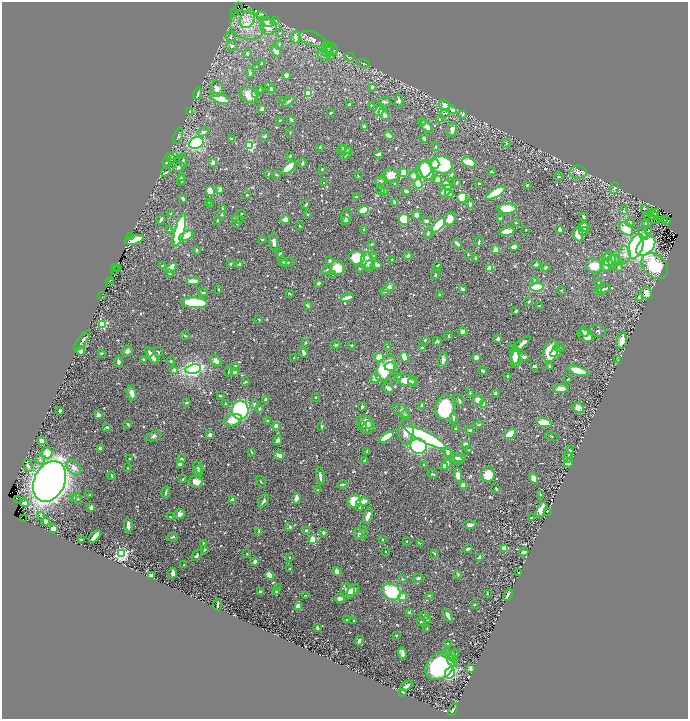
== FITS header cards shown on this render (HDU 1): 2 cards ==
NAXIS1  =                 1372
NAXIS2  =                 1434

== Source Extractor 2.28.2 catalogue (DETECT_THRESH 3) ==
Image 1372 x 1434 px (HDU 1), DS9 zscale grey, zoomed out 1/2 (1 PNG px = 2 x 2 image px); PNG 690 x 721 px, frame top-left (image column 1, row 1434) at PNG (2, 2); each listed source drawn as its Kron ellipse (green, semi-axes under 4 px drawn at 4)
Background 0.415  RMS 0.012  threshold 0.0347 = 3 sigma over >= 5 px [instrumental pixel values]
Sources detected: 884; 55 cannot appear on this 1/2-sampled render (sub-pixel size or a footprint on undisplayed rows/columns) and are neither listed nor drawn; of the other 829, the 500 brightest by FLUX_AUTO listed and drawn (329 fainter detections omitted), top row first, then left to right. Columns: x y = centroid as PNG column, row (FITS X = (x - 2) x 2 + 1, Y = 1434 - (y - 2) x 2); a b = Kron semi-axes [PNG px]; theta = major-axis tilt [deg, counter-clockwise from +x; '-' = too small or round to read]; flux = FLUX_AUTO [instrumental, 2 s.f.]
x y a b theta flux
239 7 3 1 - 1.9
235 13 2 1 - 2.9
262 16 5 3 - 3.8
247 19 10 7 62 18
275 20 4 3 - 2.8
266 22 6 4 -30 10
247 26 18 13 -25 55
268 26 8 8 - 20
280 33 4 3 - 2.2
231 37 5 4 - 4.4
296 37 6 4 81 13
312 39 13 7 -20 15
279 45 5 3 - 5.1
232 46 6 4 19 5.1
329 48 6 3 -74 3.7
332 49 6 5 - 5.3
276 51 6 4 -69 14
327 52 5 5 - 7
247 53 4 3 - 4.1
323 55 7 4 -48 4.5
331 55 4 3 - 2
350 57 5 2 - 1.9
262 64 2 2 - 12
364 64 6 2 -15 1.9
256 67 3 2 - 2.1
250 73 5 3 - 6
286 75 2 2 - 19
270 87 6 3 -51 12
373 87 2 2 - 8.6
217 89 8 6 -88 9.8
260 89 2 2 - 2.2
272 90 3 3 - 13
309 93 3 3 - 140
198 94 6 3 77 6.2
255 94 3 3 - 4.6
249 95 9 7 -32 31
220 98 10 4 -18 40
283 101 3 3 - 2.3
288 101 7 4 35 4.7
399 101 7 4 -80 7.9
384 102 6 4 -3 4.3
349 104 3 2 - 9
371 105 2 2 - 2
444 105 6 5 - 18
262 109 3 3 - 11
452 110 4 3 - 12
379 111 5 4 - 34
189 112 3 2 - 4.1
331 113 3 2 - 3.1
445 113 5 3 - 2.7
384 114 7 3 -51 9.2
462 115 4 3 - 3.6
439 119 3 3 - 3.5
291 120 4 2 - 7.1
280 121 4 2 - 2
422 122 3 2 - 2.3
364 127 3 2 - 5.5
427 127 7 4 -52 10
452 130 8 4 83 11
203 132 6 4 21 6.8
290 133 4 2 - 1.9
389 135 5 3 - 14
178 136 8 3 71 3.5
265 136 5 3 - 3.5
231 139 4 3 - 3.5
424 139 4 2 - 6.7
196 143 7 5 21 570
506 143 5 3 - 2.4
250 146 3 3 - 250
320 147 3 2 - 2.1
436 147 3 2 - 2.5
343 149 4 2 - 2.3
344 150 7 3 -3 5.7
346 154 7 3 49 3.3
379 154 4 2 - 6.6
174 156 4 2 - 8.1
290 156 4 2 - 3.1
170 158 6 4 -52 7.1
183 161 7 3 -83 3.8
167 162 4 2 - 3.9
213 162 3 3 - 12
469 162 7 4 -22 41
302 163 4 2 - 4.6
435 164 5 3 - 18
441 165 11 8 -14 240
179 167 6 4 33 8.4
289 168 8 4 39 80
322 169 2 2 - 3.3
424 169 9 7 61 80
426 171 10 6 -65 53
166 172 5 2 - 2.9
492 172 2 2 - 3.1
578 172 8 6 0 13
404 173 3 3 - 47
268 174 3 2 - 2.8
452 174 3 2 - 5.3
277 175 4 2 - 3
391 175 8 7 - 23
358 176 3 3 - 3
413 176 5 3 - 12
181 177 3 3 - 4.2
559 177 4 3 - 2.8
437 179 4 3 - 18
181 180 5 3 - 2.9
381 181 6 4 11 3.1
324 182 2 2 - 1.9
457 183 4 2 - 3.1
479 183 2 2 - 2.2
395 184 3 2 - 3.4
418 184 4 3 - 55
447 185 5 4 - 27
527 185 4 3 - 2.9
614 188 6 4 70 3.9
220 190 4 3 - 10
380 190 4 4 - 2.9
210 191 5 4 - 46
406 191 3 2 - 6.6
446 191 7 4 44 42
384 192 3 3 - 31
496 193 11 4 31 100
449 194 4 3 - 14
247 195 2 2 - 3.6
356 197 3 2 - 3.3
462 197 5 5 - 59
183 199 4 3 - 6.3
209 202 3 3 - 2.2
395 202 4 3 - 4.5
210 204 4 3 - 3.1
306 204 4 2 - 4.6
470 204 5 3 - 5.6
507 208 10 5 0 55
645 208 4 2 - 2.6
223 209 3 3 - 4.6
364 210 5 3 - 120
624 211 4 3 - 3
241 213 2 2 - 2.4
654 213 4 2 - 1.9
171 214 3 3 - 2.2
308 214 3 2 - 2.9
221 215 4 2 - 2.3
417 215 5 4 - 13
347 216 8 5 78 7.1
653 216 5 3 - 4.8
583 217 3 2 - 6.6
500 218 3 2 - 3.2
237 219 6 3 -32 3.4
285 219 5 3 - 15
404 219 5 5 - 48
450 219 7 5 71 21
652 219 8 4 -24 5
665 219 2 1 - 2.4
161 220 5 2 - 6.4
217 220 2 2 - 2.9
346 221 2 2 - 46
426 221 3 3 - 8.6
667 221 3 2 - 2.1
630 222 4 3 - 2.9
516 223 4 3 - 2.4
237 224 3 2 - 2.2
646 224 3 2 - 5.1
439 225 9 4 47 220
299 226 2 2 - 3.1
584 227 5 3 - 20
560 229 3 3 - 8.7
626 229 8 5 -42 37
169 230 3 3 - 2
180 230 17 4 75 530
363 230 3 3 - 3.6
526 230 2 2 - 1.9
507 231 7 3 7 46
584 231 5 3 - 2.7
649 231 3 3 - 2.5
428 234 5 4 - 3.3
578 234 7 4 -80 38
643 234 6 3 -61 5.1
186 235 8 4 26 30
130 237 2 2 - 8.8
262 239 3 2 - 4.2
134 240 10 3 16 67
274 242 9 4 -83 9.2
479 242 5 2 - 4
457 243 5 2 - 7.4
372 244 4 3 - 2.2
636 246 13 7 71 420
646 246 12 7 50 470
514 247 5 3 - 9.2
496 249 3 2 - 87
196 250 4 3 - 3.7
280 254 4 2 - 3.3
468 254 2 2 - 2.5
625 255 8 6 89 12
374 256 4 3 - 2.9
408 256 4 3 - 5.1
607 256 4 3 - 4.6
357 258 8 6 -5 100
476 258 4 3 - 3
609 259 7 6 - 16
330 260 2 2 - 7.7
367 260 8 6 -88 28
392 260 3 2 - 2.1
614 260 6 5 - 8.7
283 261 5 4 - 3.6
288 262 7 2 12 2.3
230 264 2 2 - 4.7
240 264 2 2 - 21
162 265 3 2 - 2.9
377 265 4 3 - 9.6
438 265 3 2 - 3.6
536 265 4 3 - 3.7
607 265 7 4 66 31
369 266 5 5 - 4.3
594 266 8 7 - 42
655 266 15 11 -42 140
116 267 2 1 - 4.4
171 267 6 3 50 26
546 267 3 3 - 3.7
619 267 4 3 - 2.5
337 268 7 7 - 40
360 268 3 2 - 2
490 268 2 2 - 65
118 269 2 1 - 3.9
327 269 5 3 - 3.1
114 270 3 1 - 2.6
169 273 3 3 - 4.1
333 275 3 2 - 2
435 275 5 4 - 3.3
110 280 2 1 - 5.6
534 280 3 3 - 1.9
193 281 7 3 -2 20
110 282 4 1 - 7.3
318 283 3 2 - 6.1
598 283 3 3 - 2
389 287 6 4 34 14
537 287 6 3 9 88
219 289 2 2 - 2.1
462 289 3 2 - 8.7
604 289 7 3 15 5
561 290 3 1 - 2
384 291 3 2 - 7.4
203 292 5 2 - 3.2
598 292 3 2 - 11
646 293 6 5 - 16
289 294 4 2 - 2.9
103 295 4 2 - 8
440 295 3 2 - 1.9
347 298 6 2 16 22
639 298 3 2 - 5.1
529 301 3 2 - 4.3
194 303 13 5 -4 180
539 305 2 2 - 2.3
307 306 4 2 - 3.8
516 311 3 2 - 4.1
259 320 2 2 - 2.1
102 324 3 3 - 270
462 331 4 4 - 8.5
598 331 8 6 -14 5.6
584 332 5 3 - 15
185 336 5 3 - 2.6
449 336 4 3 - 2.3
585 336 8 5 -27 27
498 338 4 3 - 7.2
425 340 2 2 - 3.5
82 341 12 4 54 7
438 341 5 3 - 4.6
622 341 8 5 80 19
305 342 4 3 - 1.9
522 343 10 3 42 16
336 345 5 3 - 2.9
352 345 3 2 - 3.8
388 347 3 2 - 3.7
513 347 5 3 - 3.2
559 347 6 4 -8 4.2
422 348 3 3 - 6.3
81 351 4 4 - 19
127 351 6 5 - 7.5
551 351 11 7 74 120
158 352 5 2 - 1.9
303 352 5 3 - 6.3
556 352 6 4 32 19
101 353 3 2 - 2.3
152 355 9 3 -58 21
515 355 10 3 -87 23
379 357 5 3 - 41
404 357 5 3 - 34
476 357 3 2 - 23
524 357 5 4 - 6.5
294 358 3 2 - 2.2
143 359 3 2 - 3.1
155 359 5 2 - 9
516 359 9 4 89 46
443 360 8 4 78 7.9
617 360 3 2 - 1.9
171 361 4 4 - 2.5
216 361 6 5 - 11
118 362 5 2 - 10
235 366 3 2 - 7.9
391 366 6 3 3 23
534 366 3 2 - 5.7
550 367 2 2 - 2.6
386 368 15 8 64 130
193 369 8 4 12 770
175 371 2 2 - 33
229 371 5 2 - 2.3
483 371 4 3 - 3.1
578 371 11 4 -18 66
234 372 3 3 - 13
507 376 3 2 - 3.7
399 377 3 3 - 3.5
376 378 5 4 - 16
568 379 2 2 - 2
405 380 11 5 -14 25
246 382 3 2 - 3.1
413 382 5 4 - 4.1
388 388 6 3 -34 7.7
561 389 8 4 4 20
132 393 7 4 -76 14
470 393 2 2 - 2.8
495 393 3 2 - 5.6
220 396 3 2 - 2
316 397 2 2 - 2.4
266 400 2 2 - 24
459 400 6 2 -55 2.7
478 400 6 5 - 17
187 403 3 2 - 4
225 404 2 2 - 2
254 404 5 4 - 3.4
422 405 3 2 - 5
484 405 4 3 - 19
362 406 3 2 - 2.8
260 408 3 2 - 5.7
445 408 12 9 77 130
578 408 6 4 -29 19
240 410 9 8 - 440
60 411 3 2 - 4.2
401 411 9 5 -33 7.5
98 415 2 2 - 30
405 415 5 3 - 3
454 418 5 2 - 7.2
232 420 9 6 17 35
268 420 2 2 - 3.6
365 422 9 6 -19 30
544 423 7 4 -12 46
128 424 3 2 - 3.1
479 425 5 2 - 2.4
276 426 2 2 - 37
322 426 3 2 - 3.1
363 426 4 3 - 5.2
107 427 2 2 - 11
368 427 7 5 47 6.7
455 429 4 3 - 2.7
470 430 4 3 - 4.9
406 431 13 7 -89 24
510 434 6 4 35 75
210 435 3 3 - 10
154 436 8 4 20 5.7
551 436 6 2 -23 1.9
386 437 8 3 33 50
426 437 23 5 -27 570
278 440 5 3 - 7.3
42 441 3 3 - 32
465 444 3 3 - 9.9
418 446 8 7 - 270
100 449 4 3 - 4
469 450 3 2 - 2.1
367 451 4 2 - 2.2
252 452 3 2 - 2.9
448 452 4 3 - 9.3
569 452 7 4 65 6
47 453 6 5 - 29
279 455 5 3 - 13
568 457 5 3 - 4.7
460 458 6 4 2 10
130 459 2 2 - 2.5
181 459 3 2 - 6.4
457 459 7 4 -34 9.4
40 460 5 4 - 4.6
365 461 3 3 - 5.2
568 463 4 4 - 26
180 464 3 2 - 25
424 464 3 2 - 2.8
447 464 6 3 59 25
28 465 6 4 -64 6.7
74 467 9 6 -48 13
198 467 6 3 -66 3.4
444 467 3 3 - 5.2
128 468 2 2 - 2
198 471 4 4 - 3.6
433 474 5 3 - 3.3
458 475 7 4 -83 14
488 475 7 7 - 43
112 476 4 2 - 4.1
320 476 8 3 -84 7.8
534 478 5 3 - 17
183 479 4 2 - 2.6
50 481 21 15 65 2300
196 482 7 6 - 17
261 482 6 2 -52 2
342 484 5 3 - 3.4
463 485 4 3 - 15
496 488 3 2 - 3.1
318 490 2 2 - 2.7
166 492 6 2 78 4.1
540 494 3 2 - 3.6
90 495 2 2 - 2.2
74 498 4 3 - 2.1
296 498 5 2 - 20
18 499 3 1 - 2.1
78 499 5 3 - 2.1
232 500 2 2 - 31
263 501 7 3 60 6.6
354 501 7 6 - 62
363 502 6 3 13 26
24 503 4 3 - 6.5
91 508 3 3 - 9.9
360 508 3 2 - 2
541 509 8 3 67 46
547 511 2 2 - 1.9
180 514 6 4 15 11
41 515 4 3 - 3.7
368 516 8 3 70 18
170 517 2 2 - 2
531 518 2 2 - 3.9
24 519 2 1 - 4.9
46 521 4 3 - 13
128 525 7 3 -83 14
470 525 6 3 5 11
290 527 4 3 - 3.6
54 529 3 3 - 26
259 531 4 3 - 4
306 531 2 2 - 8.9
323 532 4 3 - 3.6
361 533 7 6 - 6.9
358 534 6 3 -88 3.4
95 536 8 3 50 21
172 537 6 2 17 3.4
313 539 3 3 - 120
382 539 2 2 - 2.1
81 540 2 2 - 2.4
406 541 2 2 - 2.4
203 543 3 3 - 2.3
420 544 3 3 - 2.3
505 548 4 3 - 24
468 549 4 2 - 4.6
205 550 3 2 - 2.1
386 552 2 2 - 3.4
524 552 4 2 - 8.4
247 553 3 2 - 1.9
121 554 3 3 - 780
435 554 3 2 - 2.9
197 555 6 2 55 2.9
290 557 3 2 - 1.9
480 557 3 2 - 14
255 562 3 2 - 13
184 565 3 3 - 1.9
290 569 3 2 - 2.1
337 572 4 3 - 15
519 572 2 2 - 2.4
173 573 5 2 - 17
458 574 3 3 - 2.6
151 575 3 3 - 18
270 575 5 3 - 28
418 578 5 3 - 5.1
403 579 4 3 - 3.4
278 587 3 3 - 3.2
353 590 7 4 42 28
276 591 4 3 - 3.4
348 591 8 7 - 20
260 592 3 3 - 5.4
392 592 9 7 -35 150
487 594 2 2 - 2.9
305 595 4 2 - 2.2
429 595 4 3 - 2.6
508 595 6 2 68 9
402 597 4 4 - 37
340 599 5 4 - 8.7
218 605 5 2 - 5.9
474 605 3 2 - 2.2
298 606 2 2 - 62
409 612 3 2 - 3.9
424 615 5 3 - 5.5
448 615 7 3 -61 9.4
347 620 3 2 - 2.5
427 620 4 3 - 2.3
353 621 3 2 - 3.6
421 622 3 2 - 3.1
317 628 3 2 - 4.8
427 629 3 2 - 3.2
396 635 2 2 - 3.4
359 641 5 3 - 6.2
448 644 4 3 - 2.3
402 653 6 4 -69 8.6
449 654 7 5 -15 10
454 655 6 3 62 11
452 661 7 4 -53 11
440 666 16 12 40 300
470 668 4 3 - 4.7
450 673 5 5 - 130
406 686 7 3 33 8.3
403 692 2 2 - 8
453 710 7 2 63 3.6
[329 fainter detections neither listed nor drawn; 55 sub-pixel or undisplayed-footprint detections neither listed nor drawn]